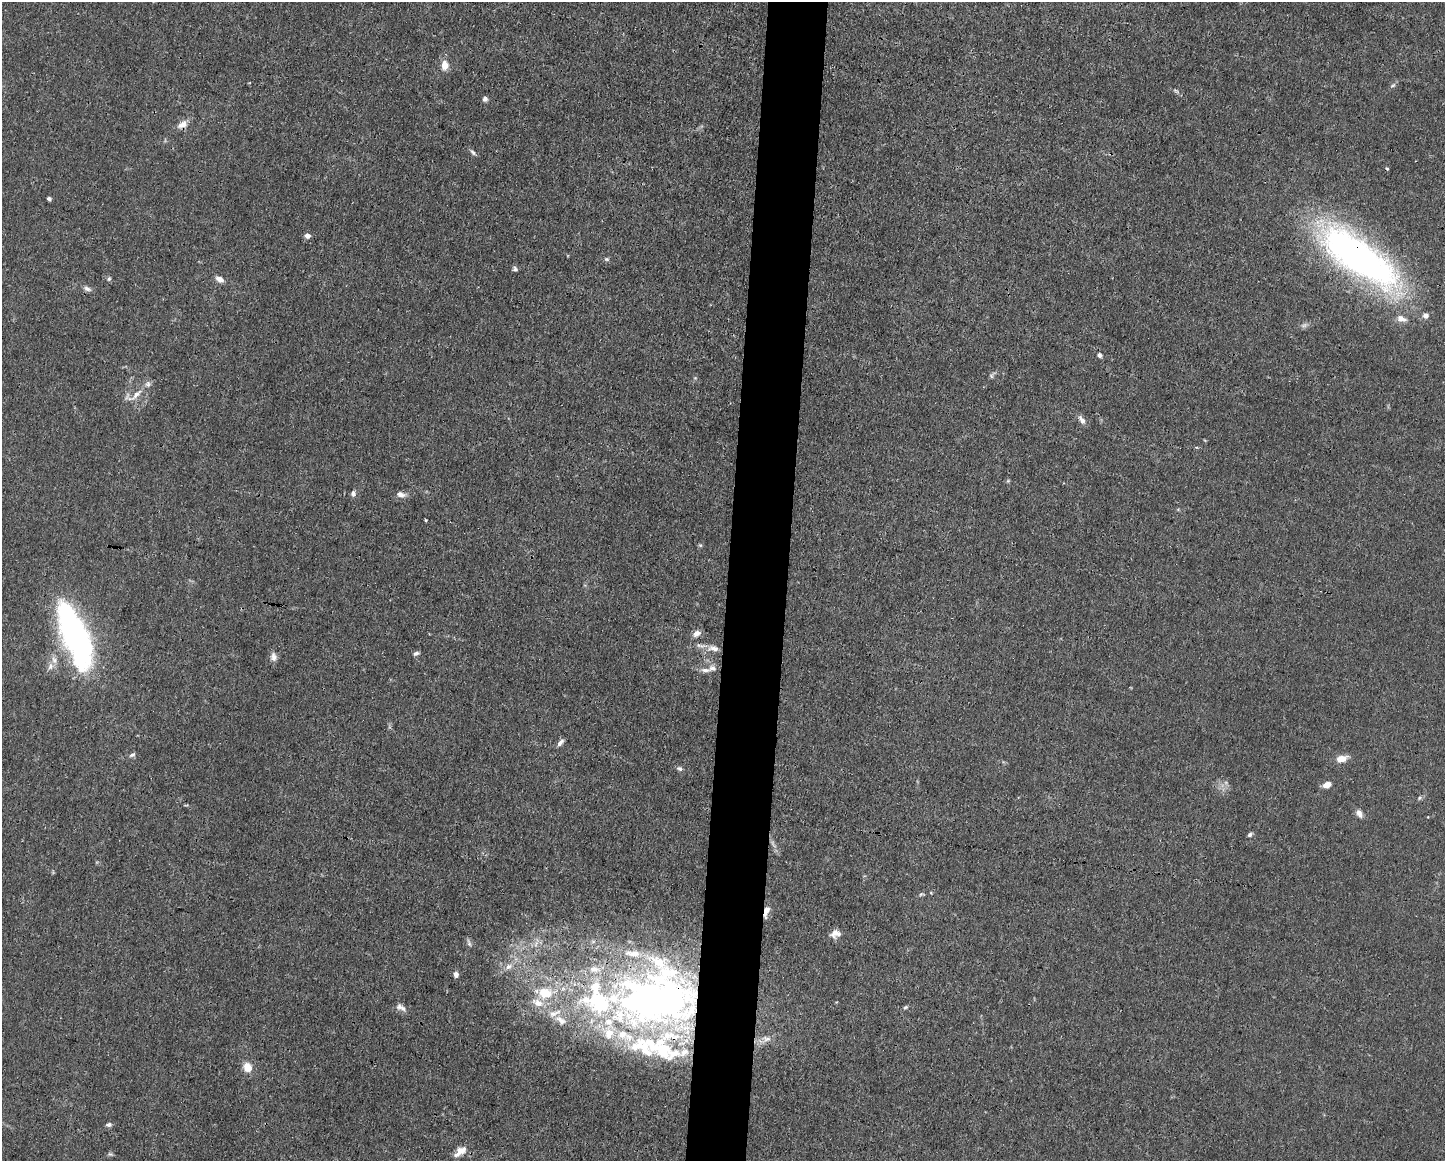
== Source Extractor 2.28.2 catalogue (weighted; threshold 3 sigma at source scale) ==
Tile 8 of 3 x 4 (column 2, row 3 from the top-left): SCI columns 1556-2998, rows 1161-2319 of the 4666 x 4638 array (HDU 1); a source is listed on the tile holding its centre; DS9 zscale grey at full resolution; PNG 1447 x 1163 px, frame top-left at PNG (2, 2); no overlay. Shown black and unused: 4% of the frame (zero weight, under 3 of 4 exposures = <1% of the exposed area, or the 3 px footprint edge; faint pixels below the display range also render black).
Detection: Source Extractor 2.28.2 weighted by HDU 2 'WHT'; one run over the whole footprint, this tile lists its part. Background 0.0185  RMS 0.0025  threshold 0.0112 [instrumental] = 3 sigma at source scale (4.5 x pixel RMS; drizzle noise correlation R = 1.50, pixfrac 1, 0.05/0.05 arcsec/px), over >= 5 px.
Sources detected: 85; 3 inside a brighter object's white glare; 1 cosmic-ray / hot-pixel residue — not listed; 23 inside a brighter listed object's ellipse — not listed separately; the other 58 listed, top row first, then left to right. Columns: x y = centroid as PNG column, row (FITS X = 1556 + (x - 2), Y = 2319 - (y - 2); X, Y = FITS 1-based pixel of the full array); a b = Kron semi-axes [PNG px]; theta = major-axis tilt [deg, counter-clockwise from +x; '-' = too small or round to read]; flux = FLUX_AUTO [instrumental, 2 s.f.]
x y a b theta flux
445 65 10 7 88 2.8
1393 85 9 4 35 0.49
1176 91 9 4 -30 0.51
485 99 6 5 - 0.82
182 125 14 9 26 2
473 152 10 5 -49 0.63
49 199 4 4 - 0.56
307 236 4 4 - 2
1359 257 83 30 -36 120
606 259 8 5 -26 0.47
515 269 7 6 - 0.56
109 279 6 5 - 0.43
219 279 9 6 -31 1.6
87 289 10 6 -22 0.88
1426 315 6 6 - 1.2
1401 319 12 8 -16 1.8
1304 325 10 6 14 0.81
1100 355 6 6 - 0.65
991 376 6 5 - 0.47
136 395 22 7 46 2.5
1082 420 12 6 -55 1.3
1008 481 5 5 - 0.33
353 494 7 6 - 0.84
401 495 10 7 -17 1.4
426 520 3 2 - 0.27
700 545 6 5 - 0.38
696 633 9 7 30 1.5
77 638 56 24 -68 76
714 648 15 7 -12 1.9
416 653 7 5 20 0.63
273 657 12 8 -86 1.3
54 660 11 7 -71 1.5
712 668 11 8 -2 1.3
560 742 11 5 49 0.89
132 755 9 5 28 0.6
1342 759 12 7 14 2.7
679 769 8 6 -31 0.59
1327 785 9 6 19 1.8
1419 798 6 3 71 0.34
1359 813 11 6 -66 1.2
1428 817 3 3 - 0.24
1250 835 7 5 39 0.54
921 894 7 4 15 0.41
766 911 13 5 76 2.1
835 934 13 9 16 1.7
469 943 11 4 -72 0.64
509 966 11 7 32 1.6
456 975 6 5 - 1
545 993 16 13 -3 6.6
657 1001 108 77 -12 170
905 1007 6 5 - 0.4
401 1008 14 6 -28 1.3
554 1013 21 8 22 2.5
766 1039 14 9 -8 1.8
247 1067 11 10 - 3
109 1125 7 5 12 0.68
463 1150 12 7 64 1.5
110 1154 7 4 -43 0.41
Overlapping masked pixels (flux is a lower limit): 3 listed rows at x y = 1359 257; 766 911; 657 1001